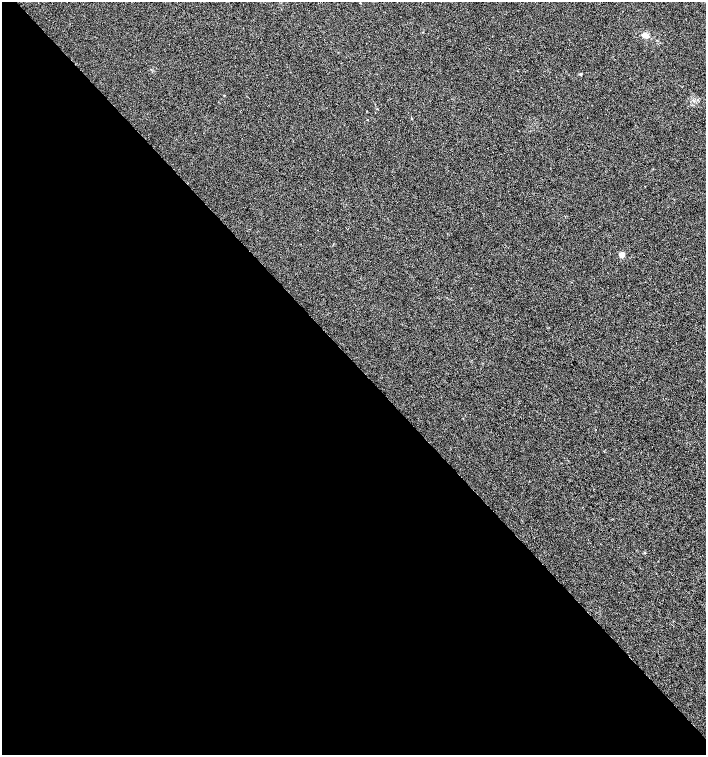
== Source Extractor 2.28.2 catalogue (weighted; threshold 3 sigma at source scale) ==
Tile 9 of 4 x 4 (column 1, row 3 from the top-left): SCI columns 160-1567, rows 1514-3018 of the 6016 x 6029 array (HDU 1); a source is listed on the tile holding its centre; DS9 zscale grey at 2 x 2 block average (1 PNG px = mean of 2 x 2 image px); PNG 708 x 757 px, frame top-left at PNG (2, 2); no overlay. Shown black and unused: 52% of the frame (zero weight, under 3 of 4 exposures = <1% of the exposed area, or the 3 px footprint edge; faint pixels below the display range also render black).
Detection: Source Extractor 2.28.2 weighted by HDU 2 'WHT'; one run over the whole footprint, this tile lists its part. Background 0.00421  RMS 0.0043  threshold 0.0193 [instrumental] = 3 sigma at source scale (4.5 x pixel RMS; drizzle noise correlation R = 1.50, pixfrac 1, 0.0396/0.0396 arcsec/px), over >= 5 px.
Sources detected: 10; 1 inside a brighter listed object's ellipse — not listed separately; the other 9 listed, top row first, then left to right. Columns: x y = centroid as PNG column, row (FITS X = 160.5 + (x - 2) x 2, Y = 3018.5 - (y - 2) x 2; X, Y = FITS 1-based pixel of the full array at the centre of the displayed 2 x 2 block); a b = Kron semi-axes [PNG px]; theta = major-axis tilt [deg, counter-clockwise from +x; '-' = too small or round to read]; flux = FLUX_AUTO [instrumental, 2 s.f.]
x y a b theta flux
360 3 2 2 - 0.43
422 32 2 2 - 0.36
645 36 5 4 - 7.4
580 74 3 3 - 1
224 95 2 2 - 0.5
377 109 3 2 - 0.51
412 119 2 2 - 0.4
367 120 2 2 - 0.6
622 255 6 5 - 4.4